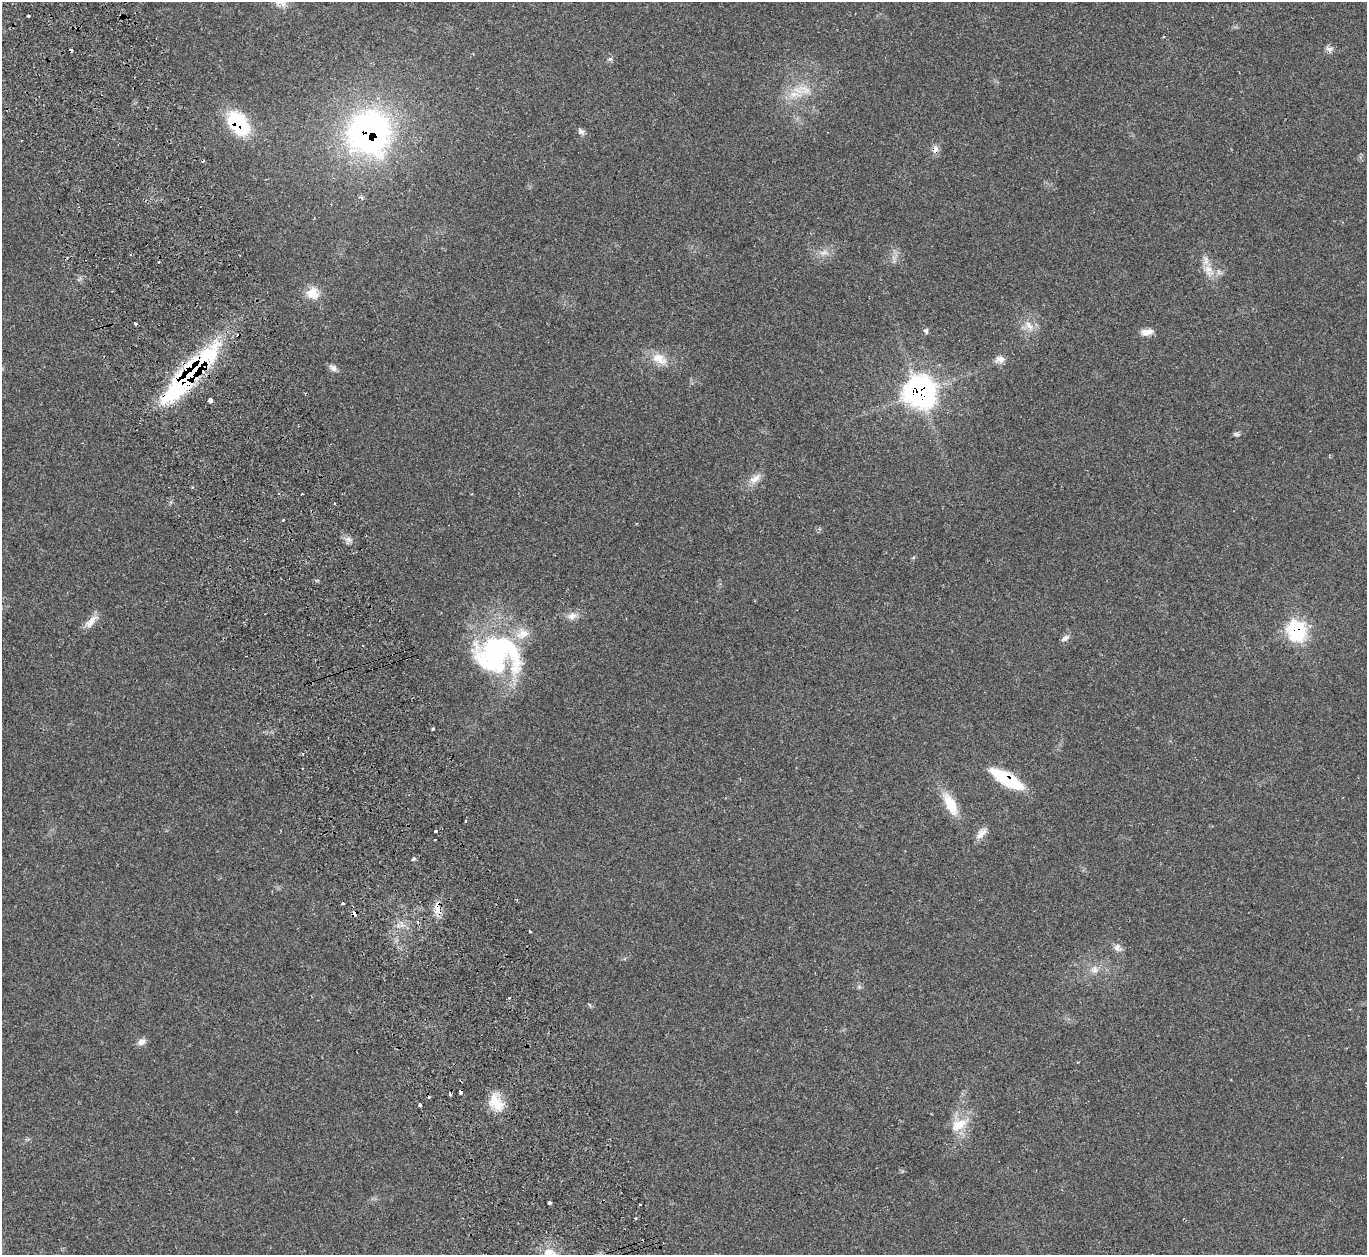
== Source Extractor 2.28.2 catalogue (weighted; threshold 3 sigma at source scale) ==
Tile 11 of 4 x 4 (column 3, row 3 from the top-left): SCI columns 2795-4159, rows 1438-2690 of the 5583 x 5512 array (HDU 1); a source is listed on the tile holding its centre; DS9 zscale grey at full resolution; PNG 1369 x 1257 px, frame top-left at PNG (2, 2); no overlay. Shown black and unused: <1% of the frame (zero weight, under 2 of 3 exposures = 4% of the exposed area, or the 3 px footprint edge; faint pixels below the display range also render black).
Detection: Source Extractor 2.28.2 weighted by HDU 2 'WHT'; one run over the whole footprint, this tile lists its part. Background 0.11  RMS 0.0081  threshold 0.0363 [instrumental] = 3 sigma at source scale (4.5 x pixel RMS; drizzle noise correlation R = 1.50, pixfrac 1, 0.05/0.05 arcsec/px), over >= 5 px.
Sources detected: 68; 1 too faint to see at this stretch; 14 cosmic-ray / hot-pixel residue — not listed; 1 inside a brighter listed object's ellipse — not listed separately; the other 52 listed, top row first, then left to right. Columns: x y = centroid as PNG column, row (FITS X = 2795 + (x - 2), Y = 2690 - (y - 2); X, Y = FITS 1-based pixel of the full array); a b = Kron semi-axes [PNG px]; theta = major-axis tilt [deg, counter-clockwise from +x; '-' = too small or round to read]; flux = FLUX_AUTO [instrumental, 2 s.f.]
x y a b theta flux
28 16 3 3 - 2.7
1329 49 10 7 4 3
610 59 5 5 - 1.6
805 89 23 9 -29 11
794 94 20 8 -4 9.6
238 123 27 18 -54 50
581 131 8 7 - 2.7
369 132 44 41 63 250
935 150 8 6 57 4.6
1208 270 13 12 - 8.3
313 293 12 11 - 14
1029 325 15 6 -49 5.4
926 331 7 6 - 2
1147 332 15 8 6 6
659 359 21 12 -30 13
1000 359 13 9 1 4.6
333 368 11 7 -34 3.2
190 374 82 18 47 150
920 392 16 15 - 310
210 400 4 3 - 30
1237 434 8 5 5 1.7
755 479 19 8 32 6.8
192 487 3 3 - 0.8
302 494 2 2 - 0.75
283 520 3 3 - 1.9
348 539 7 6 - 2.8
572 616 13 10 22 5.5
91 622 23 8 48 6.9
1297 631 11 9 -76 110
1065 638 13 6 35 2.8
497 654 57 45 -4 140
432 729 4 3 - 1.7
1007 779 27 9 -30 66
950 804 30 12 -64 19
466 821 3 2 - 1.3
436 831 3 3 - 9
981 834 17 8 49 5.8
414 859 4 3 - 2.2
343 903 3 3 - 1.8
437 908 20 8 -80 7.8
1117 948 11 9 -44 4.1
1095 970 10 8 80 4.4
141 1042 11 8 31 3.9
1078 1062 4 2 - 0.55
450 1094 3 3 - 5.2
493 1102 21 15 77 15
420 1104 4 3 - 9.4
959 1125 25 14 30 16
550 1203 4 3 - 2.9
640 1204 3 2 - 1.2
636 1218 3 3 - 1.2
550 1254 19 12 -29 13
Overlapping masked pixels (flux is a lower limit): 8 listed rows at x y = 238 123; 369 132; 935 150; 190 374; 920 392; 1297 631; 1007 779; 437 908
Isophote crosses this tile's border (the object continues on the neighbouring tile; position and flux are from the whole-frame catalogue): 1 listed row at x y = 550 1254